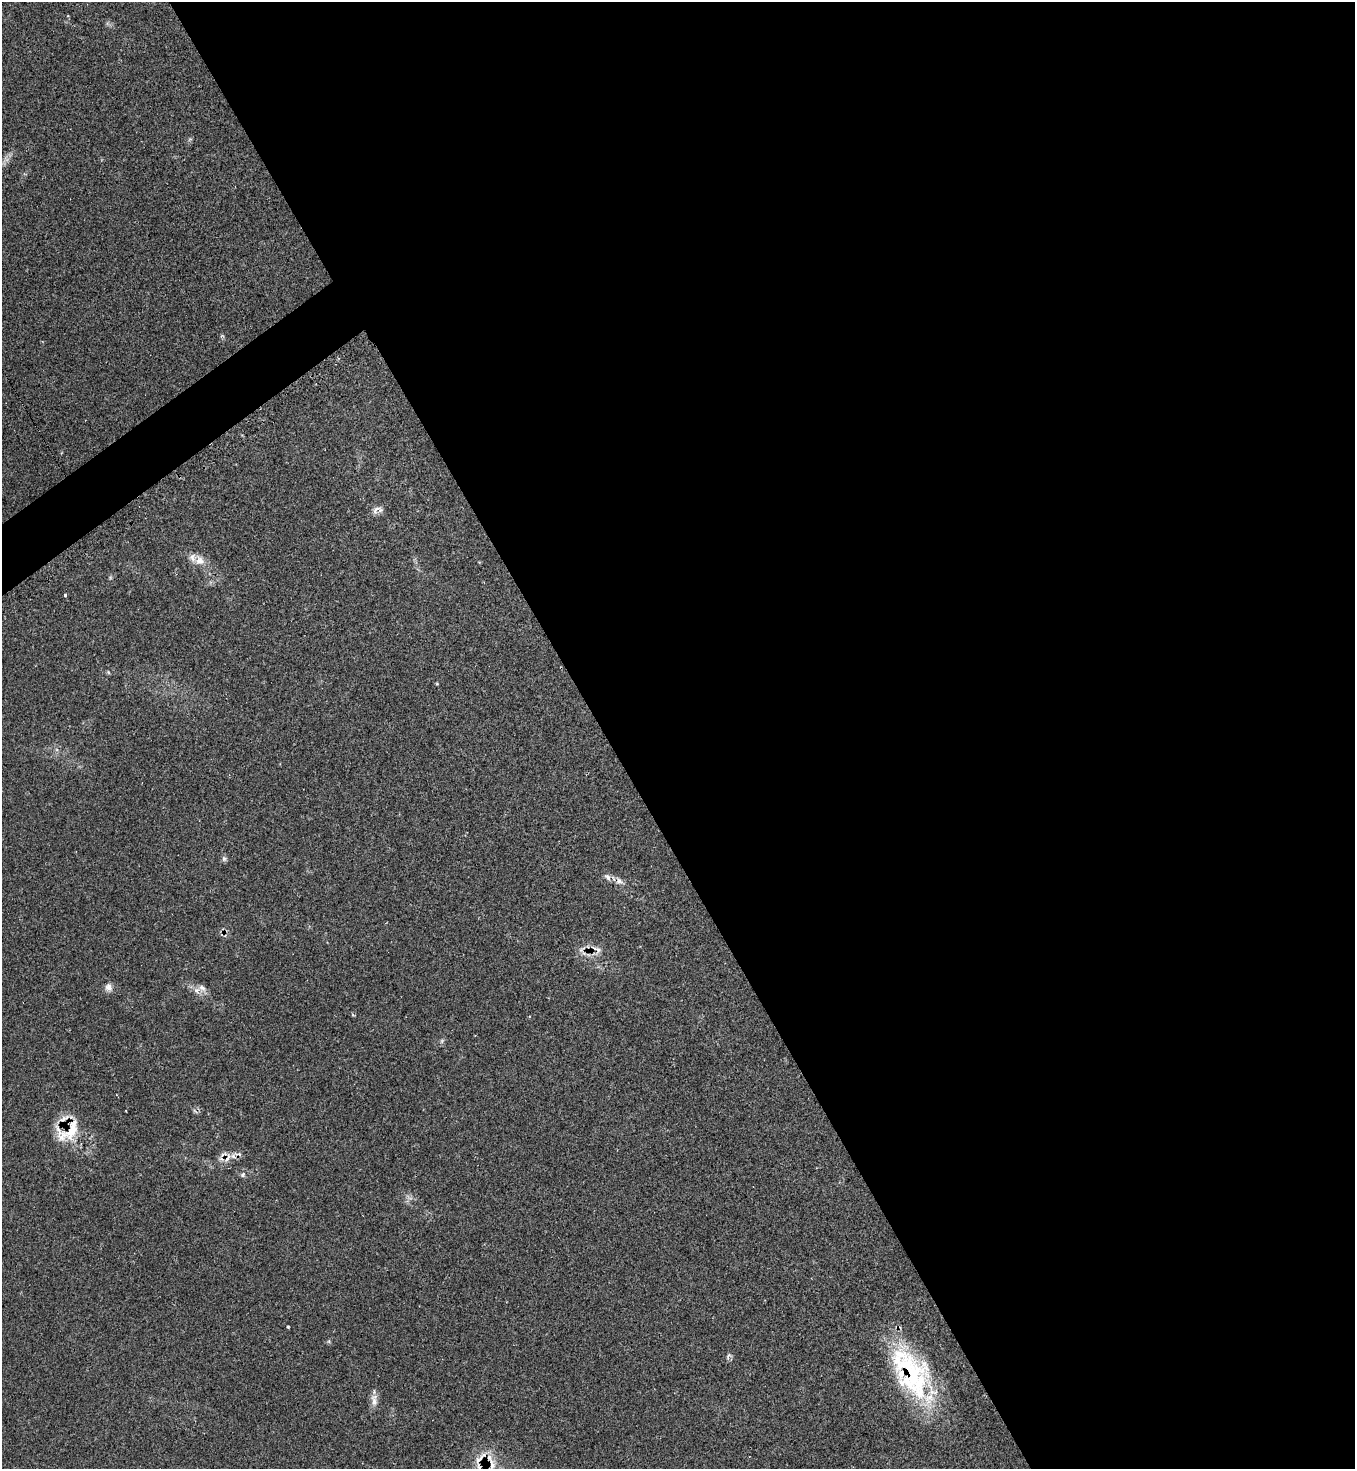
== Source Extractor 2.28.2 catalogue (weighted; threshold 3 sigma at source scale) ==
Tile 8 of 4 x 4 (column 4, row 2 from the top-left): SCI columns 4213-5565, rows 2953-4419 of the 5874 x 5886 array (HDU 1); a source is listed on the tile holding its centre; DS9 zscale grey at full resolution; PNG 1357 x 1471 px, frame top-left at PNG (2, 2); no overlay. Shown black and unused: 57% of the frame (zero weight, under 2 of 3 exposures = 1% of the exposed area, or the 3 px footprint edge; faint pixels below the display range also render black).
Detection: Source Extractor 2.28.2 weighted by HDU 2 'WHT'; one run over the whole footprint, this tile lists its part. Background 0.0689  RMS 0.0065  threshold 0.0294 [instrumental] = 3 sigma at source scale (4.5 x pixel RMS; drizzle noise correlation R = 1.50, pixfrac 1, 0.05/0.05 arcsec/px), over >= 5 px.
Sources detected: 25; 4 cosmic-ray / hot-pixel residue — not listed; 1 inside a brighter listed object's ellipse — not listed separately; the other 20 listed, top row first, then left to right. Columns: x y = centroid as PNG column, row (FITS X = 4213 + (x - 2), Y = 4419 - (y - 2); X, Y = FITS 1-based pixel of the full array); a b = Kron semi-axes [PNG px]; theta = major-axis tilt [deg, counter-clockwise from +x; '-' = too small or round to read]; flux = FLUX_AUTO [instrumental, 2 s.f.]
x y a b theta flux
377 510 17 8 8 3.4
200 560 14 12 -79 5.9
65 595 3 3 - 3.1
108 672 6 3 -71 0.66
224 858 7 5 -70 1.4
608 877 11 6 -45 2.5
619 881 9 8 - 2.8
598 950 11 6 -55 2.6
108 987 11 9 -70 3.3
202 988 13 7 -41 3.7
442 1041 6 4 72 1
72 1130 36 27 49 24
233 1156 7 6 - 2
243 1175 7 5 53 1.5
288 1327 3 2 - 0.79
728 1356 11 4 50 1.3
911 1373 72 33 -58 88
374 1401 19 7 -78 4.1
480 1458 25 6 44 5.8
492 1464 19 9 -76 9.1
Overlapping masked pixels (flux is a lower limit): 5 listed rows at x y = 598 950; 72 1130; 911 1373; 480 1458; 492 1464